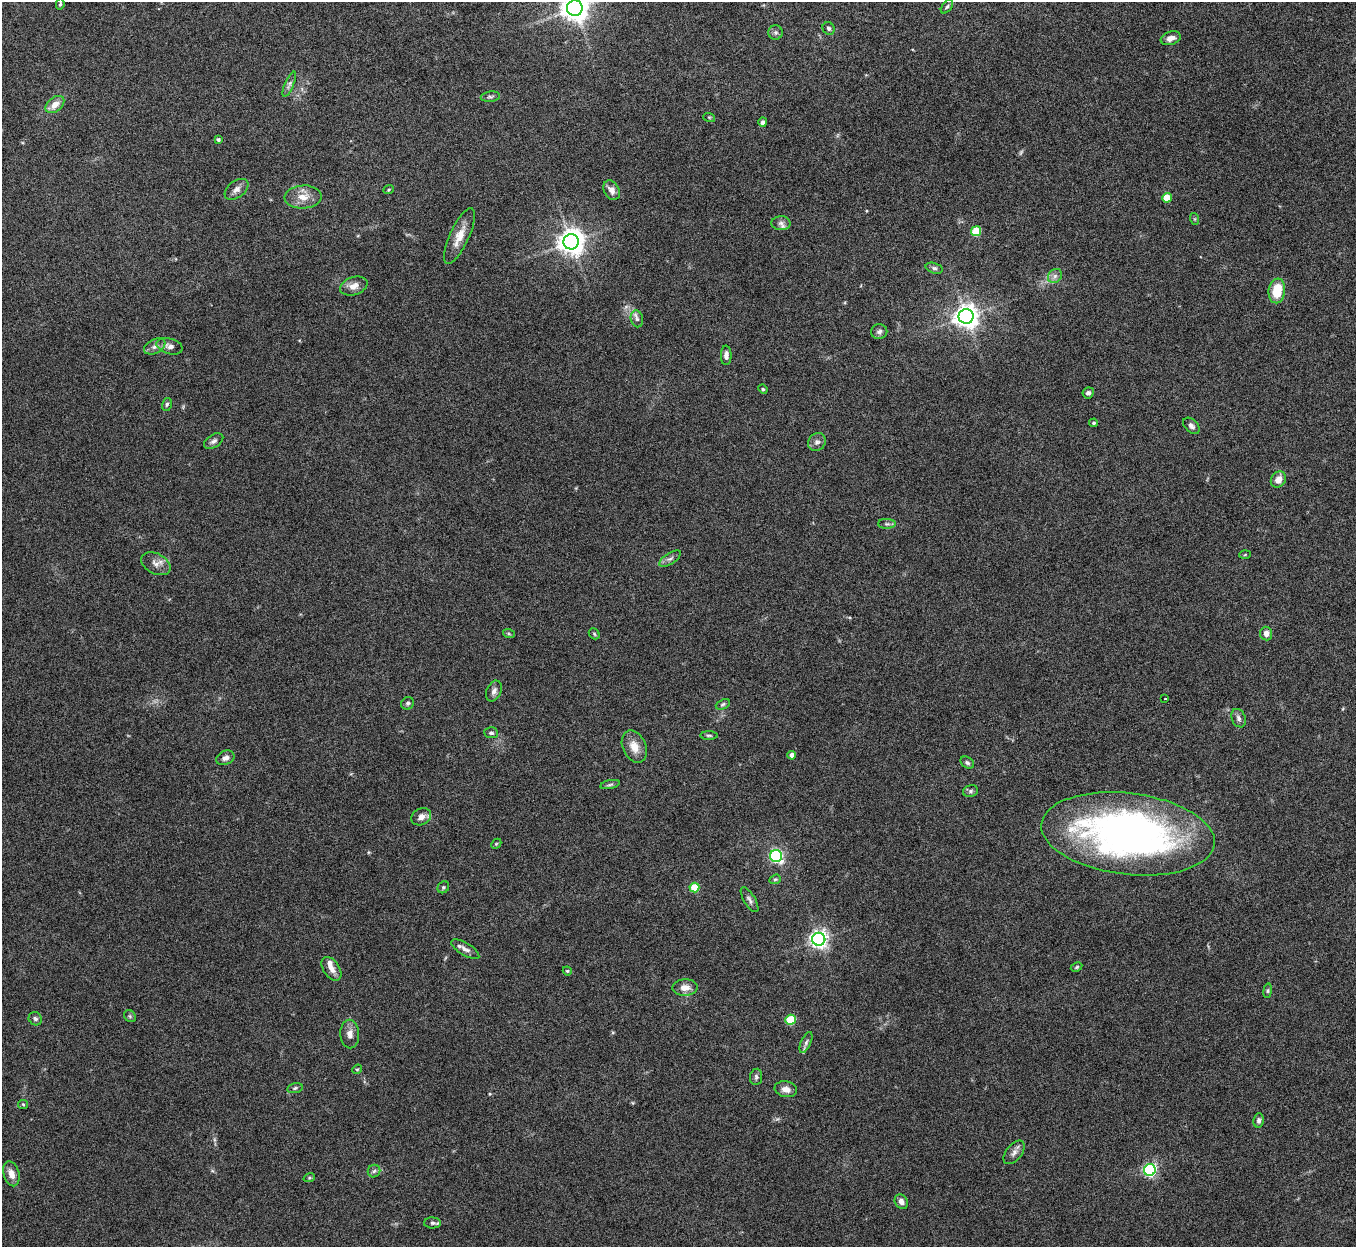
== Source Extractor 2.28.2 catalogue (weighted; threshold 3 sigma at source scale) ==
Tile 10 of 4 x 4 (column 2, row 3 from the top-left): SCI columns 1356-2709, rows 1396-2640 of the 5422 x 5406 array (HDU 1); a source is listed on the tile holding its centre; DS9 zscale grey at full resolution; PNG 1358 x 1249 px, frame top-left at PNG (2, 2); each listed source drawn as its Kron ellipse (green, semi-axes under 4 px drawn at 4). Nothing masked; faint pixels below the display range render black.
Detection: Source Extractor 2.28.2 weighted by HDU 2 'WHT'; one run over the whole footprint, this tile lists its part. Background 0.145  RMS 0.0057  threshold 0.0234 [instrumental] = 3 sigma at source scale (4.09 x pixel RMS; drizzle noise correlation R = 1.36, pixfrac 0.8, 0.05/0.05 arcsec/px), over >= 5 px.
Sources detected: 96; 1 too faint to see at this stretch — neither listed nor drawn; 2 inside a brighter listed object's ellipse — not listed separately; the other 93 listed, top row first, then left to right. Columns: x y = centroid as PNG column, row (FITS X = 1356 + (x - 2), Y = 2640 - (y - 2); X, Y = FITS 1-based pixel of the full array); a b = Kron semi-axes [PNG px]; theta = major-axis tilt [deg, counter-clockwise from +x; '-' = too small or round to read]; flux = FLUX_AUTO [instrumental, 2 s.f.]
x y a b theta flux
60 4 5 3 - 0.73
947 7 8 4 52 0.97
575 8 8 8 - 620
829 28 6 5 - 1.1
776 32 7 7 - 1.4
1171 38 10 6 17 3.1
289 84 13 4 67 1.9
490 97 10 5 7 1.3
55 104 10 7 40 5
709 117 6 3 -18 0.57
763 122 5 4 - 1.4
218 139 4 3 - 1.1
236 189 13 8 36 3
389 189 5 3 - 0.52
612 190 10 7 -59 3.4
303 197 18 11 4 7
1167 198 5 4 - 13
1195 219 6 4 -72 0.58
781 223 9 7 -1 2
976 231 5 5 - 23
459 236 30 9 65 8
571 242 8 7 - 590
934 268 9 5 -16 1.3
1055 276 8 6 46 2
354 286 14 8 19 4.5
1277 291 12 8 82 13
966 316 7 7 - 420
637 319 8 6 -76 1.7
879 332 8 7 - 1.7
155 346 11 7 26 2.5
170 346 13 7 -16 2.9
726 355 10 5 88 2.4
763 389 5 4 - 0.64
1088 393 6 5 - 1.5
167 404 6 5 - 1
1094 423 4 4 - 0.86
1191 426 10 6 -44 1.9
214 441 11 6 33 1.8
817 442 9 8 - 2.1
1278 480 8 7 - 4.4
887 524 9 5 0 1.3
1245 555 5 3 - 0.53
670 559 12 5 33 2.1
156 564 16 10 -28 4.1
509 634 6 4 -19 0.7
594 634 6 5 - 0.82
1266 634 7 6 - 2.9
494 691 11 7 67 2.2
1165 699 2 2 - 0.68
408 703 7 6 - 1.1
723 704 7 4 23 0.94
1239 718 9 7 -67 2
491 733 7 5 -4 1.3
709 735 9 3 0 0.82
634 747 17 11 -65 6.8
792 755 4 4 - 3.8
225 758 9 7 23 2.4
967 763 7 5 -33 1.2
610 785 10 3 12 1.1
971 791 7 6 - 1.2
421 817 10 8 28 3.5
1128 834 87 40 -7 250
496 844 6 4 44 0.59
776 856 6 6 - 74
775 879 6 4 20 0.75
443 887 6 5 - 0.98
694 887 5 5 - 18
750 900 14 5 -58 1.9
819 939 6 6 - 230
465 949 16 6 -31 2.7
1077 967 6 4 28 0.76
331 969 13 8 -56 3.6
567 971 4 4 - 0.61
685 988 12 8 3 4.4
1268 991 7 4 82 0.83
130 1016 6 5 - 0.91
35 1019 7 6 - 1.4
790 1020 5 5 - 24
350 1034 14 9 -88 4
806 1042 11 5 67 1.8
357 1069 5 4 - 0.68
756 1077 8 6 83 1.4
295 1088 8 5 11 0.99
786 1089 11 8 -11 3.8
23 1104 5 4 - 0.66
1259 1120 7 5 83 1.6
1014 1152 14 7 51 2.7
1150 1170 6 6 - 100
374 1171 6 6 - 1.3
11 1174 13 8 -74 4.5
309 1178 6 3 18 0.62
901 1202 8 6 -58 2.4
432 1223 8 5 -2 1.3
Isophote crosses this tile's border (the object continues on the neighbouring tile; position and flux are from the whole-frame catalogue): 1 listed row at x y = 575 8